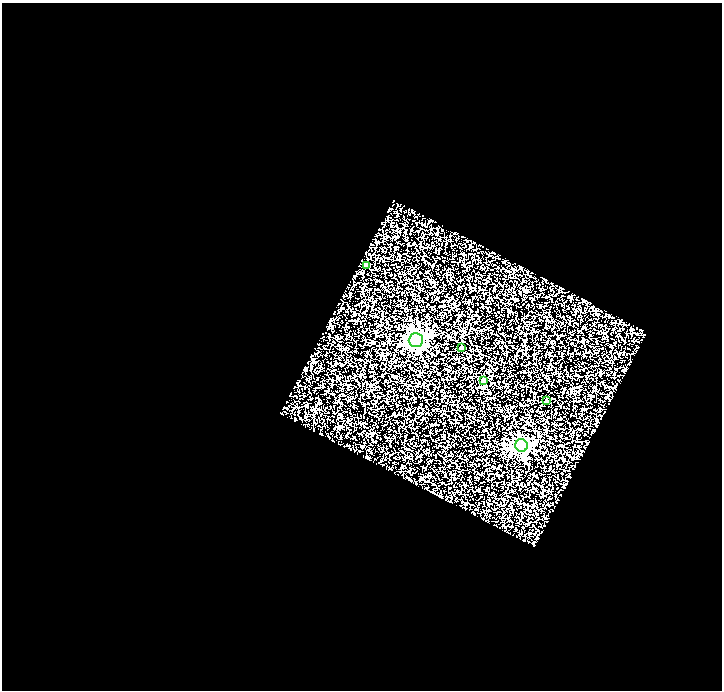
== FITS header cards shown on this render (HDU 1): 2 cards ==
NAXIS1  =                  720
NAXIS2  =                  688

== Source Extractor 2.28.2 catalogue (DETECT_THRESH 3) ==
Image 720 x 688 px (HDU 1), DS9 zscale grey, 1 PNG px = 1 image px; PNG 724 x 692 px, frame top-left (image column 1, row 688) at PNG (2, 3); each listed source drawn as its Kron ellipse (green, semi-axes under 4 px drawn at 4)
Background 1.13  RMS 1.5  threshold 4.46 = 3 sigma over >= 5 px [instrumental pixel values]
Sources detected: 6; all 6 listed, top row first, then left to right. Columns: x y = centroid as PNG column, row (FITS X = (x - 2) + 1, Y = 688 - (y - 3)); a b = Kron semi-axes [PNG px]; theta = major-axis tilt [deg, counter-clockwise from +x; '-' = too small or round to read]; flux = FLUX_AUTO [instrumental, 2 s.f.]
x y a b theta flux
366 265 4 3 - 240
416 340 7 7 - 40000
462 347 4 3 - 260
483 380 4 3 - 530
546 401 3 3 - 170
521 445 6 6 - 21000